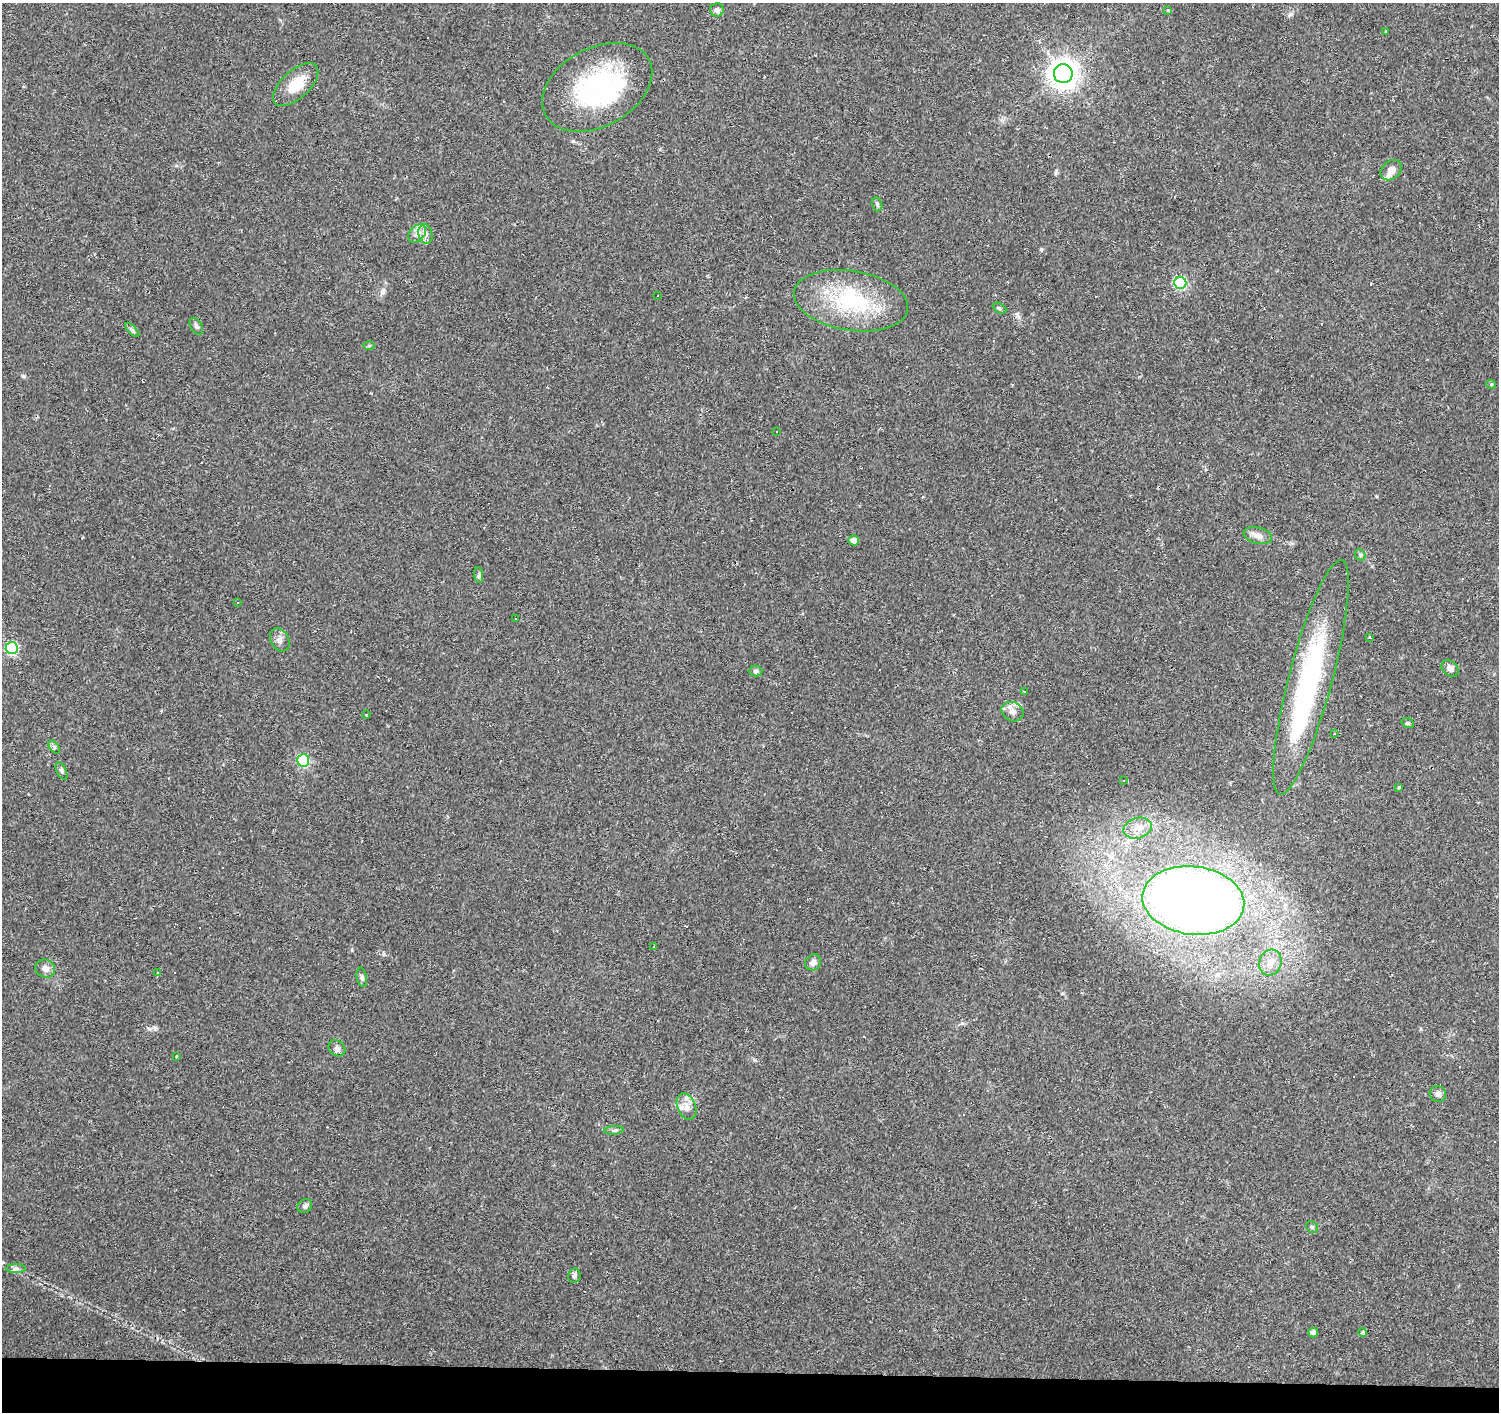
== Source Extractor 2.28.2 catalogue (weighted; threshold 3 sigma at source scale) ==
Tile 8 of 3 x 3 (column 2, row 3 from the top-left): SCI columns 1503-2999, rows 281-1690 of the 4497 x 4734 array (HDU 1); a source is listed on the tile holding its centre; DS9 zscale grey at full resolution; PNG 1501 x 1414 px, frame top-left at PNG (2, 3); each listed source drawn as its Kron ellipse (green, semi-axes under 4 px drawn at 4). Shown black and unused: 3% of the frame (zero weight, under 2 of 3 exposures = <1% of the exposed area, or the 3 px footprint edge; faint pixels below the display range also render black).
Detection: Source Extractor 2.28.2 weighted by HDU 2 'WHT'; one run over the whole footprint, this tile lists its part. Background 0.0299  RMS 0.0048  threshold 0.0214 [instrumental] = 3 sigma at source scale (4.5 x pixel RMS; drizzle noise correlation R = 1.50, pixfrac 1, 0.0396/0.0396 arcsec/px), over >= 5 px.
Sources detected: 92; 2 inside a brighter object's white glare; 29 cosmic-ray / hot-pixel residue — neither listed nor drawn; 1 inside a brighter listed object's ellipse — not listed separately; the other 60 listed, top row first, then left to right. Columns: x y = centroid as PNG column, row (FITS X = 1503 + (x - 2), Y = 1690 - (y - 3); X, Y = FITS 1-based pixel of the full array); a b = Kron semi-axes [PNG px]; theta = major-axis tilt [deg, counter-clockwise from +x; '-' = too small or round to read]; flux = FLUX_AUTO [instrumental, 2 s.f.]
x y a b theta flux
717 10 6 6 - 2
1168 10 3 3 - 1.1
1386 32 4 3 - 0.51
1063 74 9 9 - 510
296 85 28 14 42 12
597 87 59 39 28 71
1391 170 11 9 42 4
877 204 7 5 -75 0.89
417 233 11 7 52 2.6
425 234 10 7 -75 2.2
1180 283 6 6 - 49
658 296 3 2 - 0.3
851 301 57 30 -9 43
999 308 7 4 -27 0.81
196 326 9 6 -59 1.2
132 330 9 3 -45 0.85
369 346 6 4 1 0.49
1491 384 4 4 - 0.52
776 431 3 2 - 0.52
1258 536 14 8 -14 2.9
854 540 5 5 - 2.5
1360 555 6 5 - 0.76
479 575 8 4 -86 0.89
237 602 3 3 - 0.76
516 619 3 2 - 0.38
1370 637 3 2 - 0.43
280 640 12 9 -60 2.5
12 648 6 6 - 51
1450 668 10 7 -44 2.1
756 671 7 5 0 0.99
1311 677 121 22 75 88
1024 691 3 2 - 0.32
1013 712 11 9 -27 3.2
366 714 4 3 - 0.35
1408 723 6 4 -21 0.72
1335 734 3 3 - 2
54 747 7 4 -54 0.84
303 760 6 6 - 39
62 771 9 5 -64 0.95
1124 781 4 2 - 0.37
1399 787 3 3 - 0.54
1138 828 14 10 16 4.8
1193 901 51 34 -7 610
654 947 3 3 - 1.2
813 962 8 7 - 2.1
1270 963 13 11 74 4.7
45 969 10 9 - 2.8
158 972 3 3 - 0.56
362 977 10 5 -80 1.2
337 1048 9 7 -41 1.6
176 1056 3 2 - 0.68
1438 1094 8 8 - 2.2
686 1107 14 9 -69 3.8
614 1130 10 4 5 0.96
305 1206 8 6 36 1.3
1312 1227 6 5 - 0.81
16 1269 10 4 1 1.4
574 1276 7 6 - 1.6
1313 1332 5 4 - 2
1363 1332 4 4 - 1.2
Unlisted compact peaks at least as high as the median listed source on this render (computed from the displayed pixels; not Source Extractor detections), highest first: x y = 24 376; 1041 249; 149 1029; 382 293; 754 1060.